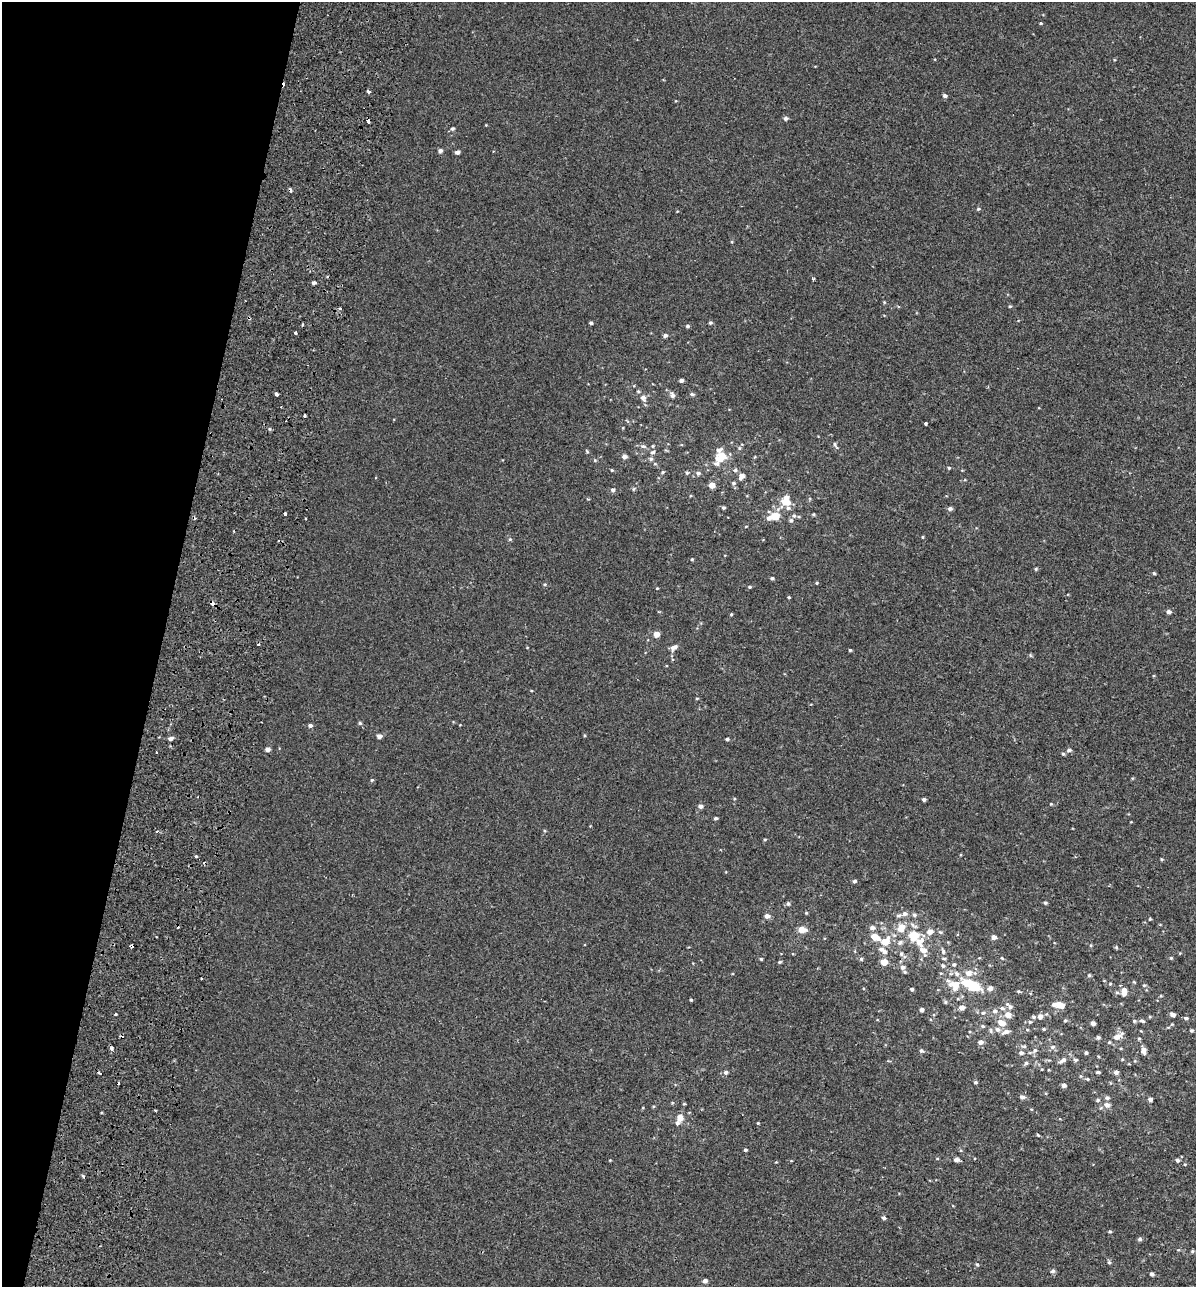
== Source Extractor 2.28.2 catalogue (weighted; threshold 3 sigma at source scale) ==
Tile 9 of 4 x 4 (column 1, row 3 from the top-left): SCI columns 398-1591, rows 1443-2727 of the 5628 x 5448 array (HDU 1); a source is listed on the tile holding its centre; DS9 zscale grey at full resolution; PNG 1198 x 1289 px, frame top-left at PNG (2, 2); no overlay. Shown black and unused: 13% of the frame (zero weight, under 2 of 3 exposures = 11% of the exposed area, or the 3 px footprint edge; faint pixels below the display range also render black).
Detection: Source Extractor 2.28.2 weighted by HDU 2 'WHT'; one run over the whole footprint, this tile lists its part. Background 3.74e-04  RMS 0.0032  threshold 0.0146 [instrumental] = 3 sigma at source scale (4.5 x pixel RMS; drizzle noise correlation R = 1.50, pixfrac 1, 0.0396/0.0396 arcsec/px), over >= 5 px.
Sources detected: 213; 1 inside a brighter object's white glare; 10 cosmic-ray / hot-pixel residue — not listed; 9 inside a brighter listed object's ellipse — not listed separately; the other 193 listed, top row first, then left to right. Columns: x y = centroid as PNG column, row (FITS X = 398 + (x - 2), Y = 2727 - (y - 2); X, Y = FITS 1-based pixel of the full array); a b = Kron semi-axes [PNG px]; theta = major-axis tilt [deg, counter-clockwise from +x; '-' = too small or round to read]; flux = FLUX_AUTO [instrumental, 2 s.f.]
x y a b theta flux
1041 23 4 3 - 0.25
368 91 3 3 - 8.9
945 96 4 4 - 0.85
786 118 5 4 - 0.79
452 129 5 4 - 0.53
440 151 5 4 - 0.77
457 152 4 4 - 0.92
978 209 5 4 - 0.38
813 279 4 3 - 0.58
314 283 4 3 - 0.59
884 302 4 3 - 0.28
1010 306 4 3 - 0.29
591 323 3 3 - 0.56
710 323 4 4 - 0.43
688 326 4 4 - 0.43
296 333 3 3 - 1.9
665 336 4 4 - 0.82
681 380 4 3 - 0.73
638 391 4 4 - 0.34
277 394 4 3 - 2.8
692 394 5 4 - 0.48
672 395 7 6 - 0.85
643 398 7 6 - 1.1
304 415 4 2 - 0.4
926 424 3 3 - 0.43
834 444 6 4 -88 0.41
643 446 7 5 -1 0.66
653 452 6 4 15 0.56
624 456 5 4 - 1.1
722 456 11 7 -21 3.4
651 459 5 5 - 0.55
717 464 7 6 - 0.67
949 468 4 4 - 0.31
612 470 3 3 - 0.26
735 470 5 5 - 0.5
663 472 4 4 - 0.32
698 473 5 5 - 0.6
742 476 5 4 - 1.9
733 483 5 4 - 0.42
712 485 5 5 - 2.3
613 490 5 4 - 0.61
786 502 10 8 -11 4.4
723 508 4 4 - 0.47
950 509 5 4 - 0.82
285 513 3 3 - 1.6
814 514 5 3 - 0.29
775 516 9 8 - 3.6
794 516 6 4 -1 0.43
791 520 6 5 - 0.61
923 537 4 3 - 0.24
510 539 5 4 - 0.31
692 559 4 3 - 0.25
1036 569 4 4 - 0.32
1154 573 4 3 - 0.39
772 578 4 3 - 0.46
817 583 4 3 - 0.3
749 587 4 4 - 0.31
789 597 4 3 - 0.28
212 603 5 4 - 1.6
1169 612 5 4 - 0.84
731 614 4 3 - 0.28
656 634 4 4 - 2.5
674 647 11 6 34 1.2
850 650 4 3 - 0.31
360 723 5 4 - 0.42
310 725 5 4 - 0.68
379 736 5 4 - 1.2
171 738 5 4 - 0.84
727 739 4 3 - 0.42
267 749 5 4 - 1.1
1069 750 5 4 - 0.56
156 752 3 2 - 0.34
1063 754 4 4 - 0.39
372 780 4 4 - 0.32
924 799 4 3 - 0.65
1051 804 3 3 - 0.23
700 806 5 5 - 0.91
716 818 4 4 - 0.46
156 831 3 3 - 0.45
196 856 3 3 - 0.81
1161 859 5 3 - 0.28
855 881 5 3 - 0.56
1045 903 4 4 - 0.43
788 904 6 5 - 0.49
806 913 4 3 - 0.27
904 914 7 6 - 0.93
914 915 5 5 - 0.56
767 916 5 5 - 1.3
1150 919 4 3 - 0.25
872 928 7 5 -3 0.96
901 928 9 6 65 3.6
802 930 7 6 - 2.9
930 932 6 6 - 1.8
940 932 6 3 -17 0.35
957 935 4 2 - 0.27
914 936 12 11 - 5.8
875 937 8 5 -27 3.4
994 937 4 4 - 1.3
885 942 9 7 27 4.3
900 943 8 5 49 0.7
131 946 4 3 - 1.8
1116 947 5 4 - 0.33
923 950 9 6 -62 2.3
943 951 8 5 -70 0.69
884 952 8 6 -44 1.1
901 954 5 3 - 0.39
1002 958 4 3 - 0.28
1171 958 4 4 - 0.29
761 959 3 3 - 0.35
861 959 5 4 - 0.34
780 962 5 4 - 0.37
884 962 5 5 - 3.5
954 964 5 4 - 0.46
943 966 6 5 - 0.52
903 967 7 6 - 1.2
969 973 8 7 - 1.8
957 974 7 6 - 0.86
1089 975 4 4 - 0.36
954 984 17 9 -5 3
972 986 9 7 -15 9.8
990 988 5 5 - 1.4
912 989 4 4 - 0.44
1018 991 5 3 - 0.3
1124 992 10 6 86 2.2
1161 996 4 3 - 0.29
691 1000 4 3 - 0.3
945 1002 5 4 - 0.37
1059 1005 8 5 -14 3.7
1009 1006 11 5 -40 0.92
962 1008 5 4 - 1.5
1002 1008 7 5 -15 0.63
921 1010 4 4 - 0.76
995 1011 6 6 - 0.82
983 1013 5 4 - 0.5
1172 1014 6 4 -22 0.99
1008 1015 6 5 - 2.7
1040 1016 5 5 - 1.3
1033 1017 5 4 - 0.44
1186 1018 5 4 - 0.48
1065 1020 4 4 - 0.35
1134 1021 5 4 - 0.37
1142 1021 7 4 -15 0.55
1001 1022 11 7 -27 2.3
1030 1022 5 4 - 0.41
1093 1023 4 4 - 1.1
982 1026 5 4 - 0.37
997 1029 7 6 - 0.96
1044 1029 4 3 - 0.3
1191 1030 4 3 - 0.46
1006 1032 10 5 21 1.1
1098 1037 4 4 - 0.6
1117 1037 10 7 20 2.1
1139 1039 4 4 - 0.34
980 1042 6 5 - 1
1052 1047 7 5 16 0.69
112 1048 4 3 - 1
921 1050 5 5 - 0.48
1035 1050 6 5 - 0.68
1144 1050 7 5 -82 1.6
1021 1053 5 4 - 0.84
1086 1053 4 3 - 0.52
1063 1060 11 5 33 1.1
1075 1060 6 4 -20 0.46
1026 1063 5 5 - 0.46
726 1072 6 5 - 0.68
1098 1072 4 3 - 0.55
1116 1072 5 4 - 0.88
1087 1079 4 4 - 0.31
975 1082 4 4 - 0.41
1064 1085 4 4 - 1
1022 1097 5 5 - 0.89
1107 1098 5 5 - 0.61
1150 1099 4 4 - 0.85
1098 1100 5 4 - 0.42
684 1104 4 3 - 0.24
1107 1105 7 7 - 1.1
680 1118 8 6 75 2.2
758 1123 3 3 - 0.25
1038 1135 5 3 - 0.28
745 1150 4 3 - 0.49
956 1160 6 5 - 0.91
1177 1160 5 5 - 0.58
1185 1164 4 3 - 0.24
83 1176 3 3 - 1.1
884 1218 5 4 - 0.53
1110 1232 4 3 - 0.34
1140 1239 5 4 - 0.61
1192 1251 4 4 - 0.33
1109 1262 5 5 - 0.38
977 1264 5 3 - 0.32
1052 1271 6 5 - 0.63
1151 1274 4 4 - 0.62
705 1281 4 4 - 0.99
Overlapping masked pixels (flux is a lower limit): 2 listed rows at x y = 212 603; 131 946